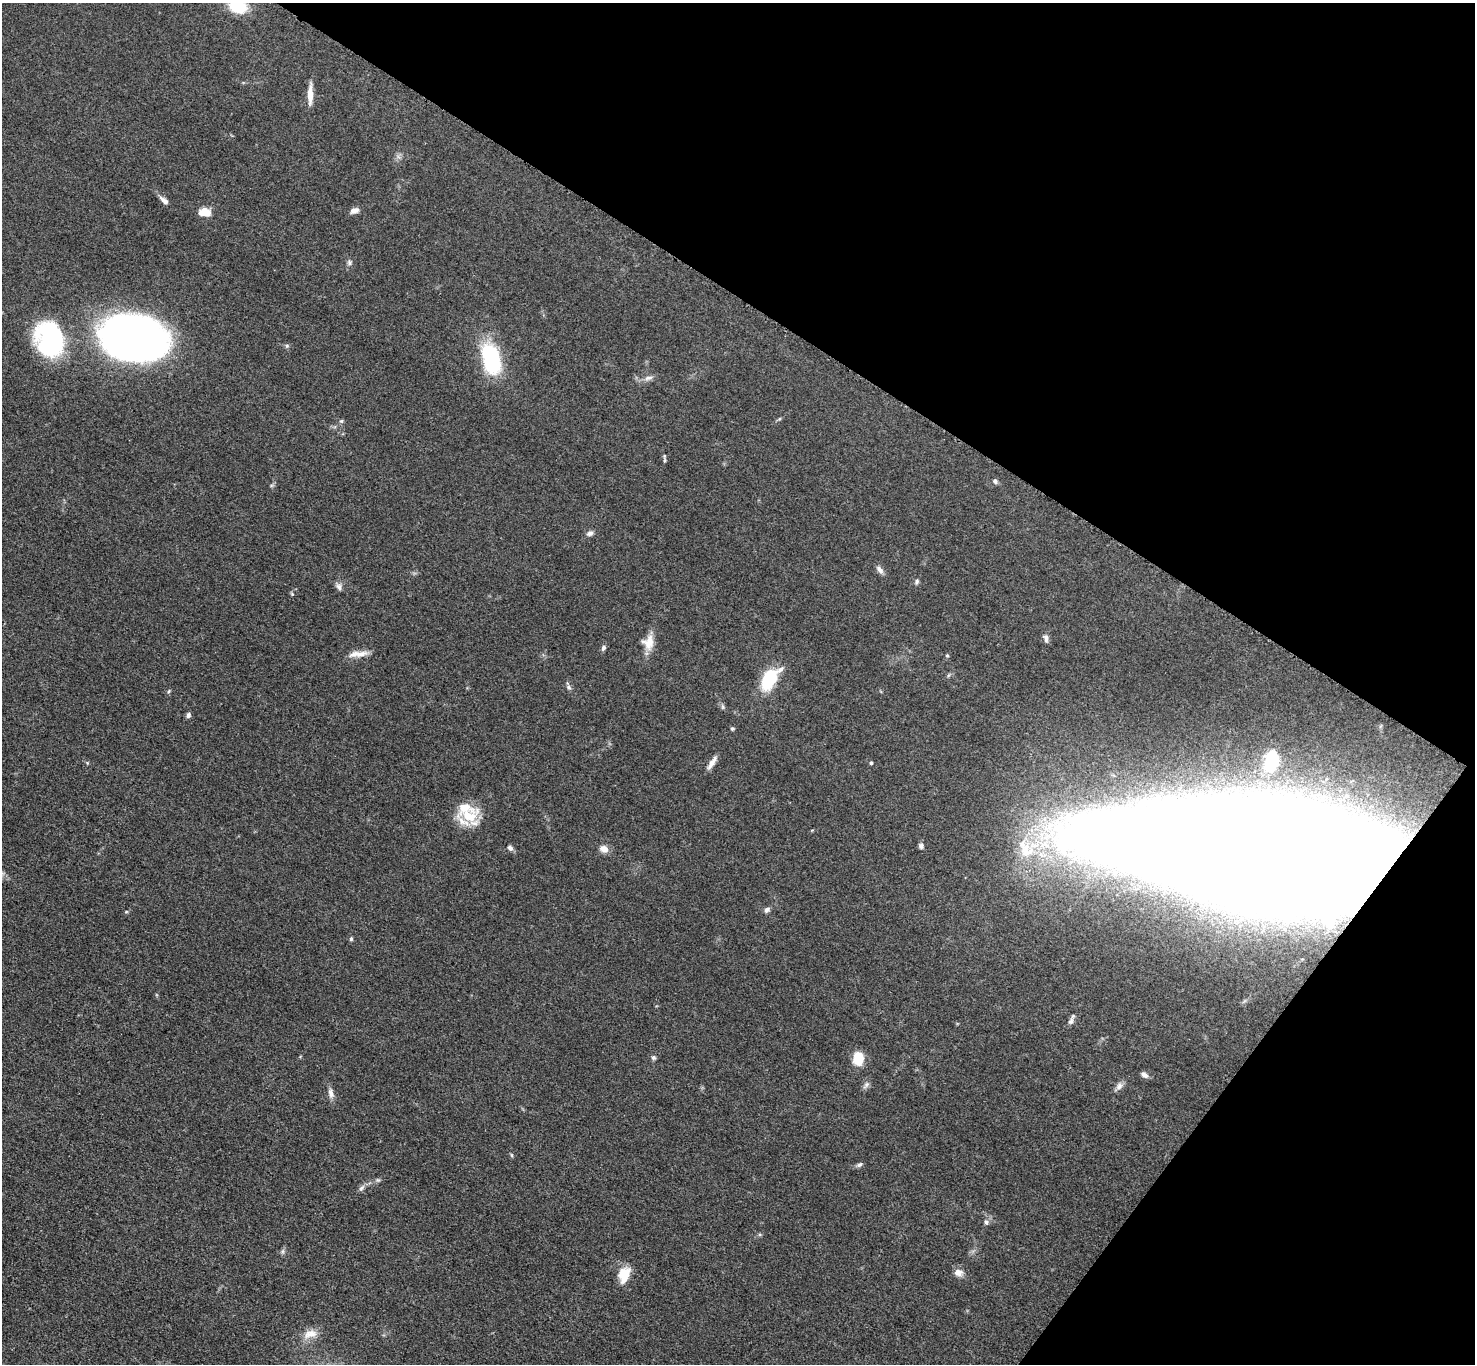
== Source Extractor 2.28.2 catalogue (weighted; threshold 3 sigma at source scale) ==
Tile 8 of 4 x 4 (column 4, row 2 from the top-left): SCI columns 4431-5903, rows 2889-4250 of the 5911 x 5916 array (HDU 1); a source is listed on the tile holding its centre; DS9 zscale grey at full resolution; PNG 1477 x 1366 px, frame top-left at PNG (2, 3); no overlay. Shown black and unused: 30% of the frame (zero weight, under 3 of 5 exposures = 1% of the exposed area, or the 3 px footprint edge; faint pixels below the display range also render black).
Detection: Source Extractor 2.28.2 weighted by HDU 2 'WHT'; one run over the whole footprint, this tile lists its part. Background 0.0534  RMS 0.0058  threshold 0.0261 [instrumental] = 3 sigma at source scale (4.5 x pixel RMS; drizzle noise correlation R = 1.50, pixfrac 1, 0.05/0.05 arcsec/px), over >= 5 px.
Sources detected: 59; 1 inside a brighter object's white glare — not listed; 2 inside a brighter listed object's ellipse — not listed separately; the other 56 listed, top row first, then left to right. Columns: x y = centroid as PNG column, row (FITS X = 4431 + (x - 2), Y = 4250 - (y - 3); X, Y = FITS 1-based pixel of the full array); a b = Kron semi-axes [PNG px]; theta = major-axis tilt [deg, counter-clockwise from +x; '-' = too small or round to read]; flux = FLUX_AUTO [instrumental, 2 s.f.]
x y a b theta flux
238 7 15 10 -13 22
310 94 23 6 89 6.4
164 200 14 6 -40 2.7
354 210 10 6 18 3
205 212 13 9 -5 7.3
350 262 8 5 85 1.3
50 339 34 26 -72 84
133 339 57 38 -13 400
287 346 6 5 - 0.92
491 359 26 14 -74 62
648 378 13 6 13 2.6
341 421 5 5 - 0.81
664 456 10 4 83 1
995 481 7 6 - 1.4
590 533 8 6 20 2.1
880 570 12 6 -49 2.2
917 581 7 5 68 1.2
339 587 10 7 -57 2.1
292 594 4 4 - 0.66
1046 638 12 6 -77 2.1
648 642 19 15 79 8.1
603 648 7 5 59 1.4
360 654 23 7 14 5.3
947 656 5 4 - 0.7
769 679 20 11 56 34
569 687 8 5 -42 1.5
169 691 6 3 70 0.7
188 715 6 5 - 1.6
732 728 4 4 - 1.1
1271 762 17 10 72 14
712 763 18 5 58 3.8
871 763 4 4 - 0.89
469 816 31 18 4 18
921 846 8 6 88 1.5
510 848 6 5 - 1.9
604 849 11 9 -29 3.8
1027 851 25 23 -85 23
1260 856 209 54 -7 8400
767 910 7 6 - 1.8
126 912 5 3 - 0.6
351 939 5 4 - 0.92
1071 1021 11 6 64 2
653 1057 6 5 - 1.2
858 1058 14 10 87 13
1144 1075 9 5 -41 2.2
866 1085 12 5 49 1.8
1119 1086 11 8 50 2.6
331 1093 13 7 -77 3
511 1155 6 3 -70 0.64
859 1165 8 5 28 1.4
361 1188 11 6 51 1.9
986 1222 8 5 -74 1.4
283 1251 7 4 71 1.1
958 1272 11 8 -9 3.8
624 1275 20 13 74 10
310 1334 20 11 13 6.8
Overlapping masked pixels (flux is a lower limit): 1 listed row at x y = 1260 856
Isophote crosses this tile's border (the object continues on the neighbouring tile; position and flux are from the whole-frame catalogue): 1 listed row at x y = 238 7